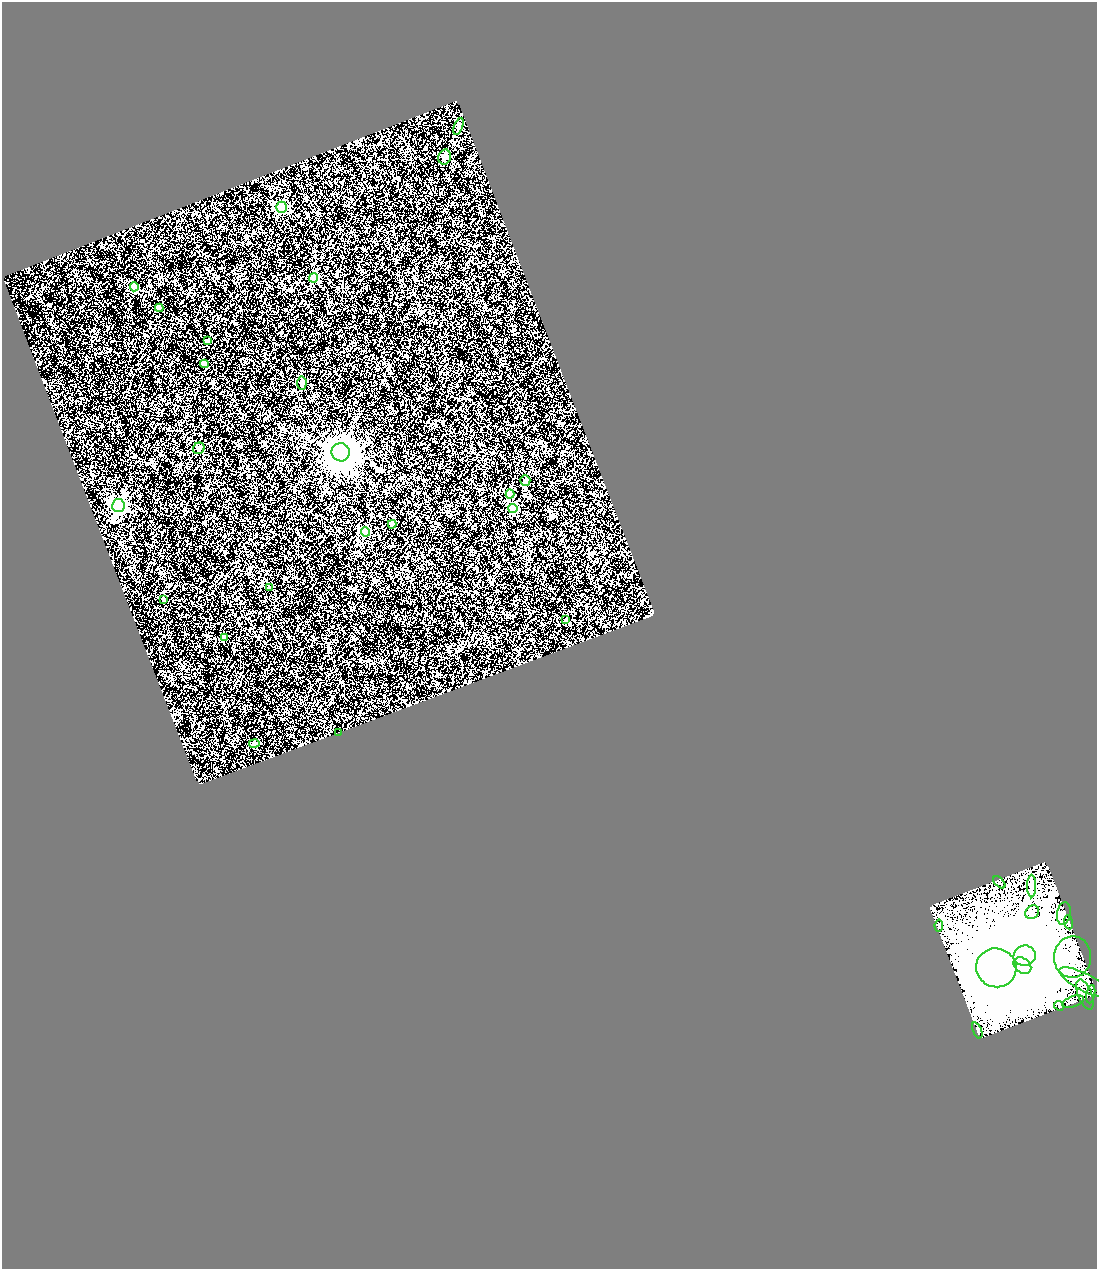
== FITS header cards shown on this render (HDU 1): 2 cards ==
NAXIS1  =                 1095
NAXIS2  =                 1267

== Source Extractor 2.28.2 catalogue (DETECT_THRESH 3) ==
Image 1095 x 1267 px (HDU 1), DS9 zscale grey, 1 PNG px = 1 image px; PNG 1099 x 1271 px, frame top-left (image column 1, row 1267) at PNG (2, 2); each listed source drawn as its Kron ellipse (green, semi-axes under 4 px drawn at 4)
Background 0.638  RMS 0.35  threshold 1.04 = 3 sigma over >= 5 px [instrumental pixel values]
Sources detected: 39; all 39 listed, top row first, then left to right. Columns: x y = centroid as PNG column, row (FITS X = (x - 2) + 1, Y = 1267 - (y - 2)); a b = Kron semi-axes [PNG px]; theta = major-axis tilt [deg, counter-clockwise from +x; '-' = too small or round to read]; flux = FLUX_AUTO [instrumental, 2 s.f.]
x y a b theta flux
458 126 9 3 69 29
445 157 8 6 76 62
281 207 5 5 - 1800
314 278 4 4 - 770
134 287 4 4 - 420
159 308 4 4 - 230
207 341 3 3 - 38
204 364 4 4 - 90
302 383 7 4 86 48
199 448 6 5 - 39
341 452 9 9 - 35000
525 480 5 5 - 45
510 494 4 4 - 240
118 505 6 6 - 4300
513 508 4 4 - 710
392 524 4 4 - 120
365 532 4 4 - 770
269 588 3 3 - 31
163 600 4 3 - 25
565 620 3 3 - 24
224 637 3 3 - 45
339 732 3 2 - 340
254 744 5 4 - 38
999 882 7 3 -45 34
1032 886 11 4 -90 87
1032 912 7 6 - 89
1064 913 11 7 79 90
1069 922 7 3 -82 33
939 925 6 4 81 29
1025 956 11 10 - 310000
1072 957 21 18 87 470
1022 966 9 7 -36 180000
996 968 20 19 - 400000
1085 982 28 8 -28 270
1091 994 9 3 78 39
1085 995 16 7 -69 110
1073 1002 11 5 19 62
1059 1006 5 4 - 26
977 1030 9 3 -69 39